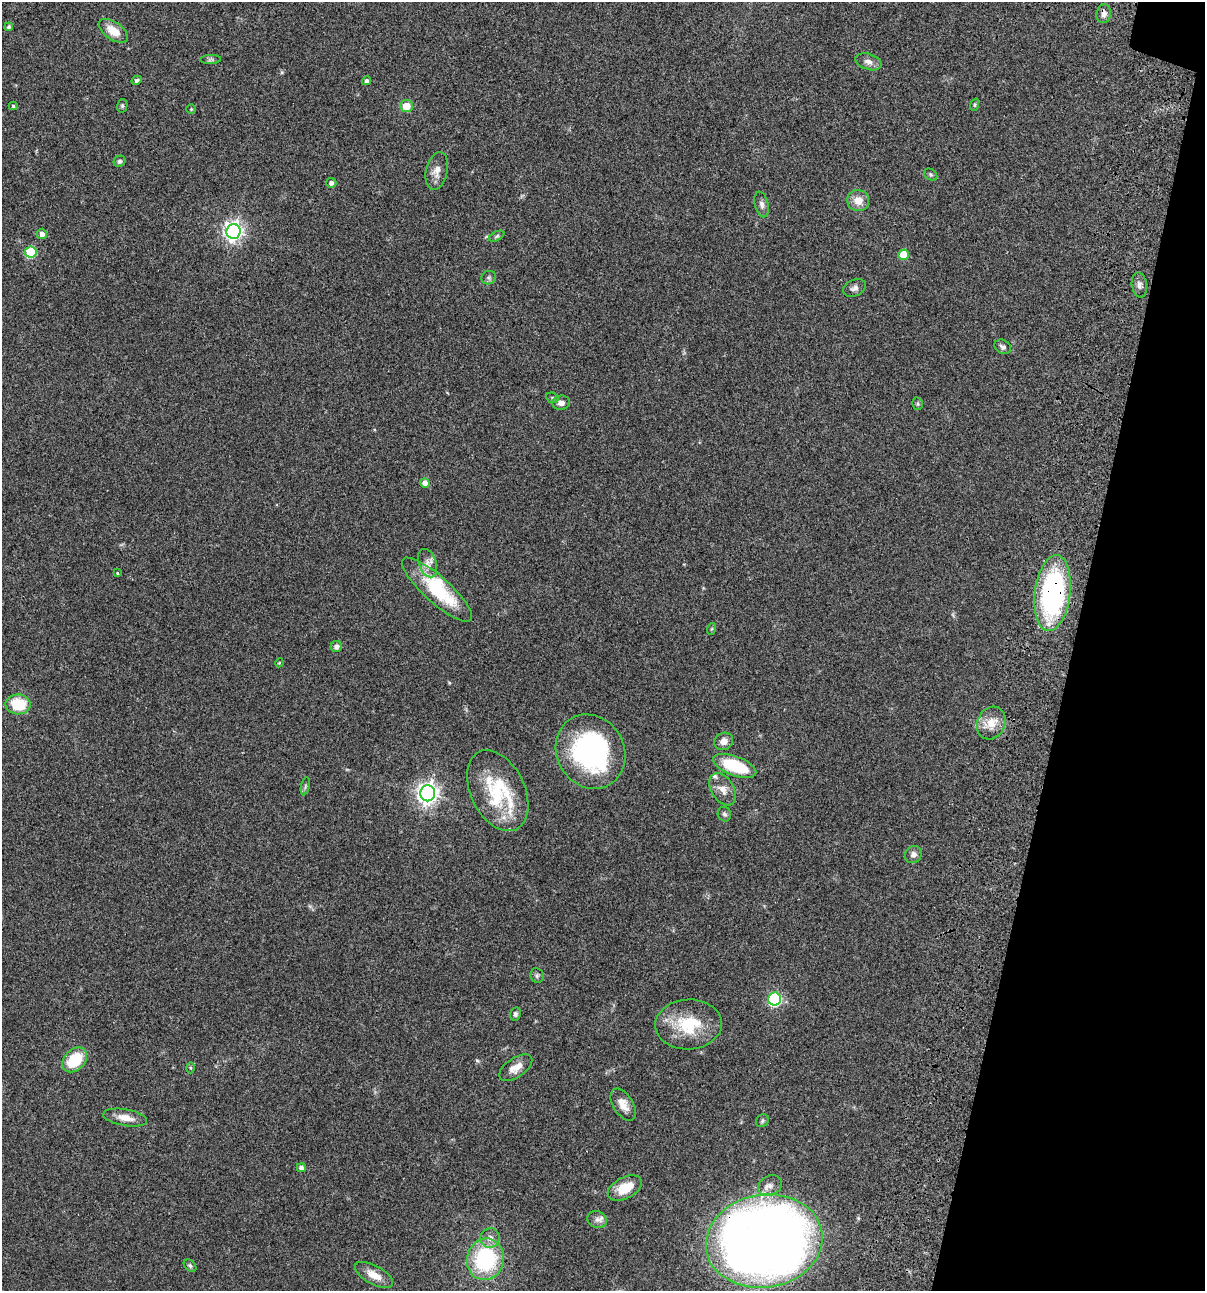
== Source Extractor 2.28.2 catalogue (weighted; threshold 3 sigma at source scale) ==
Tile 8 of 4 x 4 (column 4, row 2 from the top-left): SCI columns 3844-5046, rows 2697-3985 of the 5404 x 5390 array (HDU 1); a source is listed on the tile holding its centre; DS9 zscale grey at full resolution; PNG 1207 x 1293 px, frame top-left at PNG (2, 2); each listed source drawn as its Kron ellipse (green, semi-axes under 4 px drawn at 4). Shown black and unused: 11% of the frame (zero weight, under 3 of 4 exposures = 9% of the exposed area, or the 3 px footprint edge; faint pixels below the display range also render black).
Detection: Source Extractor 2.28.2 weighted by HDU 2 'WHT'; one run over the whole footprint, this tile lists its part. Background 0.046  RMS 0.0055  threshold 0.0249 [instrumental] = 3 sigma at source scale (4.5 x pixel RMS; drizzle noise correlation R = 1.50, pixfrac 1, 0.05/0.05 arcsec/px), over >= 5 px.
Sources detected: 73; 1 too faint to see at this stretch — neither listed nor drawn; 4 inside a brighter listed object's ellipse — not listed separately; the other 68 listed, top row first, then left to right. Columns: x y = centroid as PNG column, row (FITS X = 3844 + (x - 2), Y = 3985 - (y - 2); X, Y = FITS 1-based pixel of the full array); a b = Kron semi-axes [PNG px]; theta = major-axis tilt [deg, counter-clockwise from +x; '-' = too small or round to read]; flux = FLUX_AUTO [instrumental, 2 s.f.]
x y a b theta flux
1104 14 9 7 81 2.6
9 27 4 4 - 1.1
113 31 16 8 -35 8.1
210 59 10 4 2 1.1
869 62 13 8 -18 3.1
137 80 5 4 - 1
366 81 4 4 - 1.7
975 105 6 4 72 0.65
13 106 4 4 - 0.75
122 106 7 5 77 0.89
407 106 6 6 - 8
191 109 4 4 - 0.53
119 161 6 5 - 1.1
437 171 19 10 78 5
931 174 7 5 -35 0.94
331 183 5 5 - 1.6
858 201 11 10 - 6.1
762 204 13 7 -77 2.2
233 231 7 7 - 230
42 234 5 5 - 2.7
497 236 8 4 27 0.95
31 252 5 5 - 31
903 255 5 5 - 12
489 278 7 6 - 1.3
1139 285 12 7 -81 2.3
854 288 12 8 25 2.2
1003 347 9 6 -30 1.5
552 398 6 5 - 0.79
561 403 9 7 7 2.6
917 404 6 5 - 0.85
425 483 5 4 - 2.8
427 563 14 9 -71 4.1
117 573 4 3 - 0.6
437 590 45 13 -42 33
1053 593 38 17 83 99
711 629 6 4 70 0.59
336 646 5 5 - 2
279 663 4 3 - 0.44
18 704 12 10 -1 19
991 723 17 14 64 8
724 741 10 8 27 3.7
591 752 38 33 -60 92
735 766 23 9 -20 29
305 786 9 3 77 0.95
723 789 18 11 -57 5.3
498 791 43 27 -64 34
428 793 8 7 - 330
724 814 7 6 - 1.3
913 854 9 8 - 2.4
537 976 7 6 - 1.2
775 999 6 6 - 67
515 1014 6 5 - 1.4
688 1024 33 25 3 25
75 1060 14 10 44 19
190 1068 5 3 - 0.55
516 1068 19 9 34 5.6
623 1105 18 10 -58 5.5
125 1118 22 8 -10 6
762 1121 7 6 - 1
301 1168 4 4 - 2.6
770 1186 12 9 30 3.3
625 1188 18 10 28 12
597 1220 10 8 -28 2.3
490 1238 10 9 - 3.5
764 1241 58 46 9 660
485 1259 21 18 78 49
190 1266 7 5 -40 1
374 1275 21 9 -29 6.8
Overlapping masked pixels (flux is a lower limit): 3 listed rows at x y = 1104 14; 1053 593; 764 1241